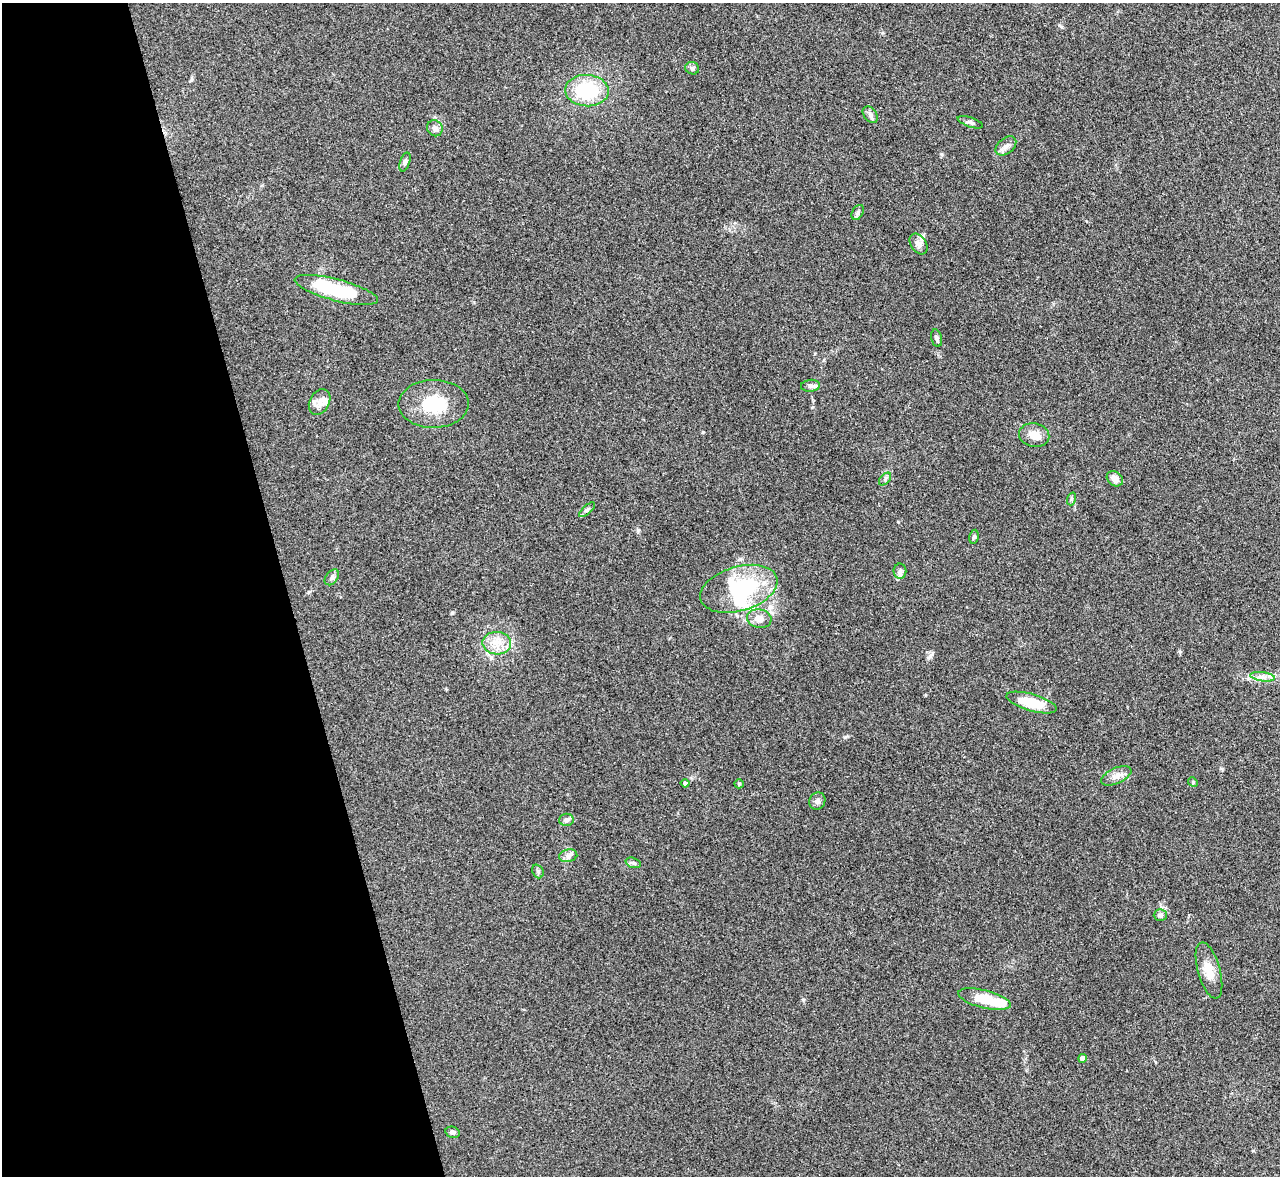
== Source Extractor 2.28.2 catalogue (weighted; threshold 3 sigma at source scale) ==
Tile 5 of 4 x 4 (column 1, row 2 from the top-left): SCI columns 9-1286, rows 2494-3667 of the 5127 x 5108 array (HDU 1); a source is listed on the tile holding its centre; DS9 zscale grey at full resolution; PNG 1282 x 1178 px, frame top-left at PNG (2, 3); each listed source drawn as its Kron ellipse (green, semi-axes under 4 px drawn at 4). Shown black and unused: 22% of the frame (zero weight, under 3 of 4 exposures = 1% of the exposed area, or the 3 px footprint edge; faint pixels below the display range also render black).
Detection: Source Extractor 2.28.2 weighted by HDU 2 'WHT'; one run over the whole footprint, this tile lists its part. Background 0.334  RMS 0.0099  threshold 0.0443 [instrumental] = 3 sigma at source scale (4.5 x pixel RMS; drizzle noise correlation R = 1.50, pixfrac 1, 0.05/0.05 arcsec/px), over >= 5 px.
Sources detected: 46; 3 inside a brighter object's white glare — neither listed nor drawn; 2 inside a brighter listed object's ellipse — not listed separately; the other 41 listed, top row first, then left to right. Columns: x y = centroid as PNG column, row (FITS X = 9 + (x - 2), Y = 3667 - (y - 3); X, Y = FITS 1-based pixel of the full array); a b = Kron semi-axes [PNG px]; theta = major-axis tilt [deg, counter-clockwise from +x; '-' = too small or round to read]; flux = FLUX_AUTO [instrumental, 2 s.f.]
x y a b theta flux
692 68 7 6 - 2.5
587 91 22 15 -4 56
870 115 9 6 -50 3.1
970 122 13 5 -19 2.7
435 128 8 7 - 4.8
1006 146 12 7 41 5.1
405 162 10 5 72 2.4
858 212 8 5 61 2.2
918 244 11 7 -56 4.9
336 290 43 11 -15 68
937 338 9 5 -77 2.4
810 386 9 6 5 3.1
320 402 13 10 60 8.1
434 404 35 24 1 41
1034 435 15 12 -12 10
885 479 7 4 46 2
1115 479 9 7 -38 7.9
1071 499 7 4 73 1.6
587 510 10 4 42 2.1
974 537 7 4 78 1.8
900 571 8 6 -90 2.7
332 577 9 6 52 2.7
739 589 40 22 16 92
759 618 12 9 -10 8.4
497 643 14 11 -3 13
1263 677 12 4 -8 4.5
1032 703 26 8 -16 31
1116 776 16 7 24 7
1193 782 5 4 - 1.1
685 783 4 4 - 3
739 784 5 4 - 1.2
817 801 9 8 - 3.7
566 820 7 6 - 3
568 856 9 6 10 3.9
633 863 8 5 -18 2.2
538 871 7 5 -68 2
1160 915 6 6 - 2.8
1209 971 29 11 -74 15
984 999 27 9 -14 28
1082 1058 4 4 - 8.1
453 1132 7 5 -13 2.7
Unlisted compact peaks at least as high as the median listed source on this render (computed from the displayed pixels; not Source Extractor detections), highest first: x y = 930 656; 845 737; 638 530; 941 154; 1059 25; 1180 652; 452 613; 803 1000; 191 80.